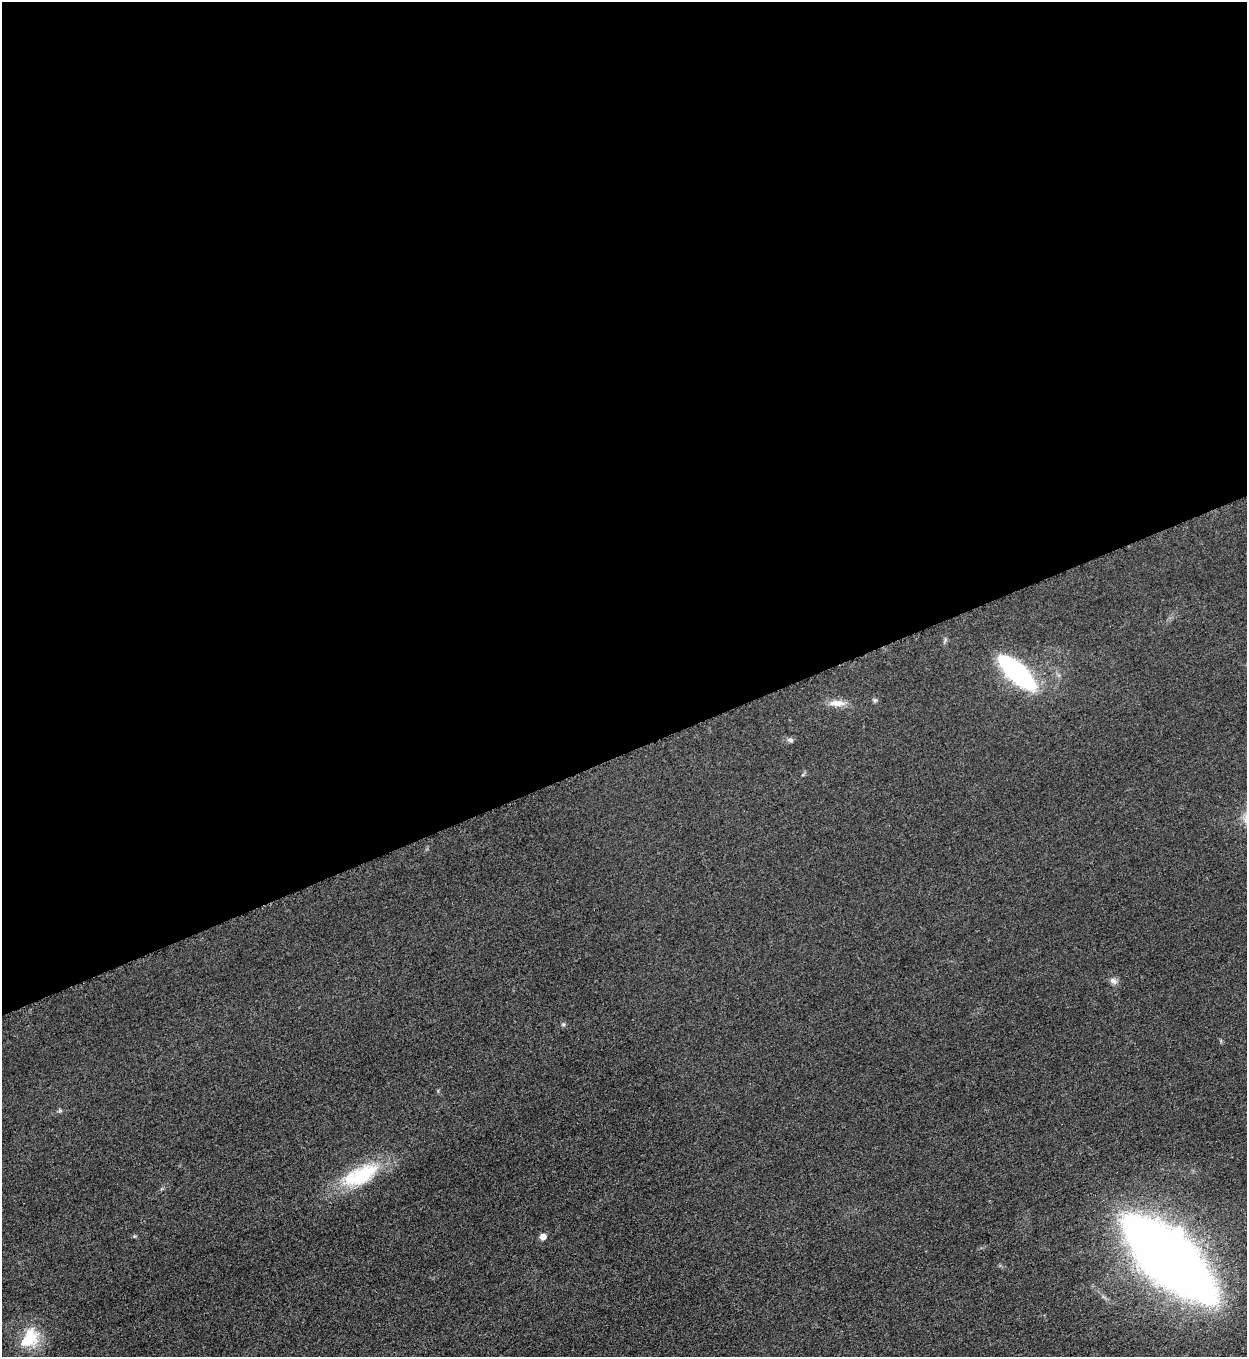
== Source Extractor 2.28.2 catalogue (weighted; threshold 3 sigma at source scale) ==
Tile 2 of 4 x 4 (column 2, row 1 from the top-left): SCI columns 1533-2777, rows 4076-5430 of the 5428 x 5441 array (HDU 1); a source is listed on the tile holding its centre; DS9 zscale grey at full resolution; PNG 1249 x 1359 px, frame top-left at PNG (2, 2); no overlay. Shown black and unused: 56% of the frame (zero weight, under 3 of 5 exposures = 1% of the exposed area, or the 3 px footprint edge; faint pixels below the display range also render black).
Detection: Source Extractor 2.28.2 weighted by HDU 2 'WHT'; one run over the whole footprint, this tile lists its part. Background 0.0229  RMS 0.0048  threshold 0.0216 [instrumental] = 3 sigma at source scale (4.5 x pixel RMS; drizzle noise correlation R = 1.50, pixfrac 1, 0.05/0.05 arcsec/px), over >= 5 px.
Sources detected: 13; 1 inside a brighter object's white glare — not listed; the other 12 listed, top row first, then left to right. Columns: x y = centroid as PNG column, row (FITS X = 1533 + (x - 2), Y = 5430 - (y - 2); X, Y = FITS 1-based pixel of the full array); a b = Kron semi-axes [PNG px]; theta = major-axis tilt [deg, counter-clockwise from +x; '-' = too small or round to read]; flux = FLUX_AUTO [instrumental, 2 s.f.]
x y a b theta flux
1017 672 34 12 -43 91
875 700 6 5 - 0.82
837 703 23 8 0 5.1
791 740 9 5 -27 1.1
1113 981 11 7 -29 2.2
563 1024 6 4 28 0.73
60 1111 7 4 0 0.77
360 1175 52 22 26 31
134 1236 5 4 - 0.61
543 1237 5 5 - 4.2
1169 1259 66 26 -43 950
30 1336 27 22 -63 16